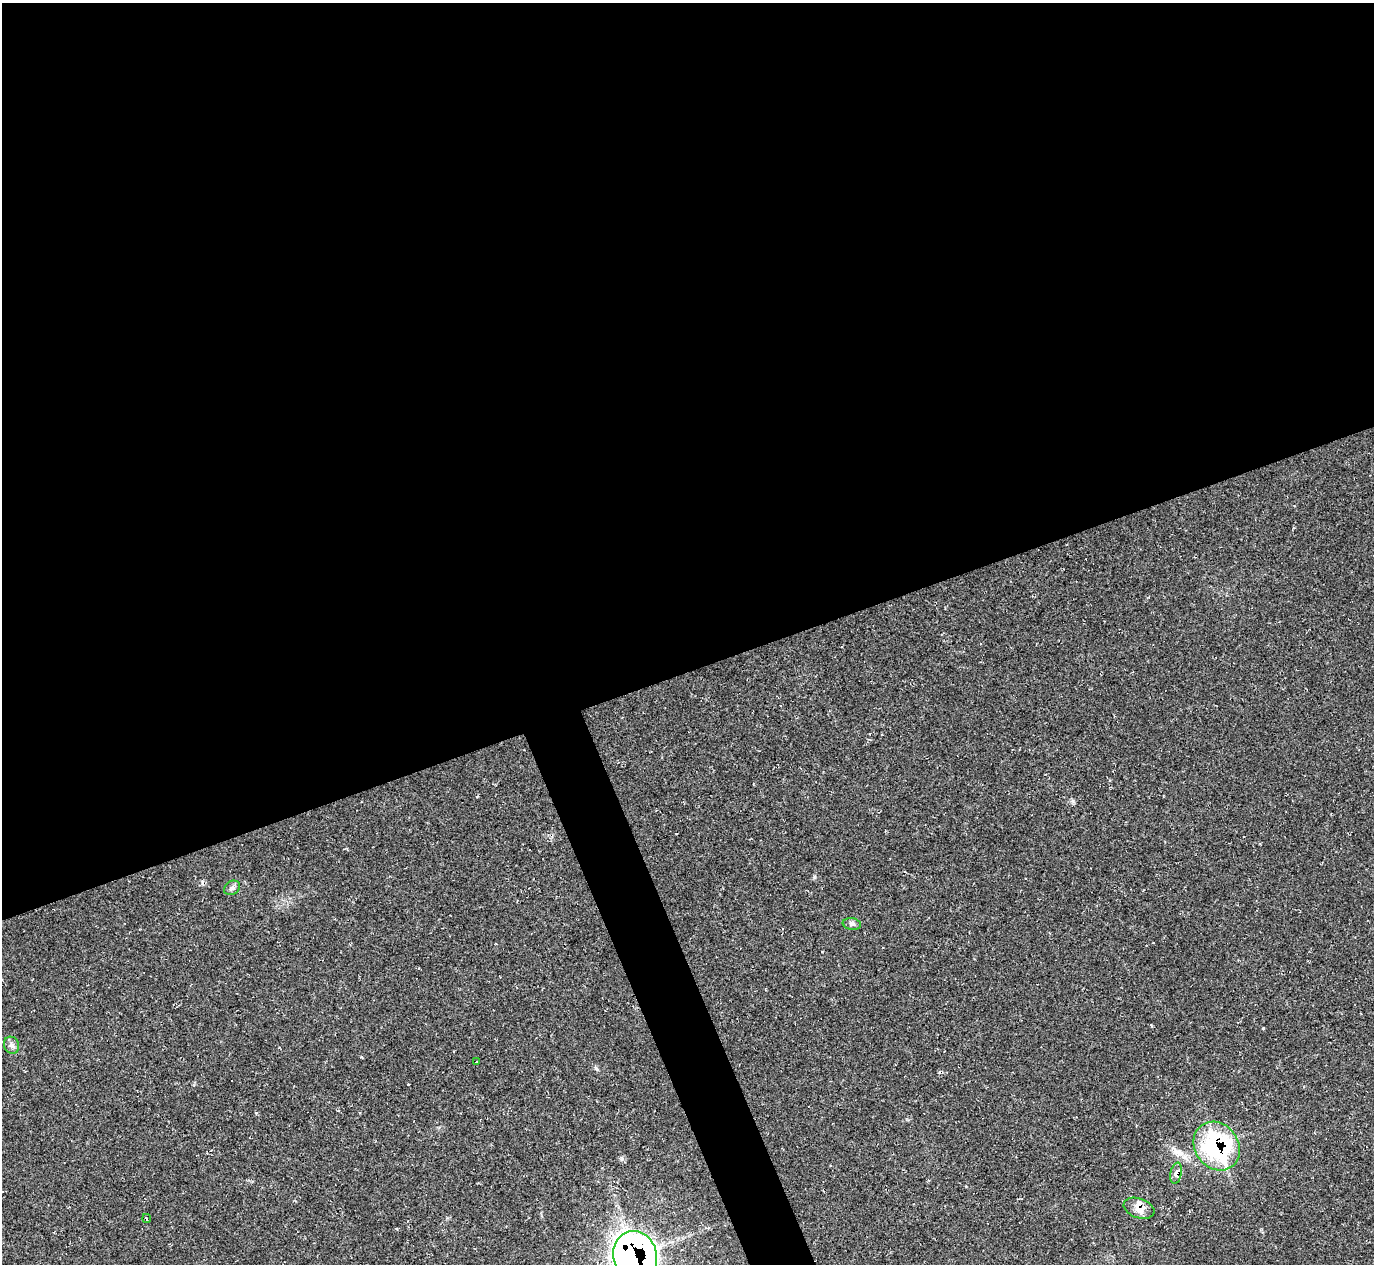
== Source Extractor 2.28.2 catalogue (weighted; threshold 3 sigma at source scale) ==
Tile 2 of 4 x 4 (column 2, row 1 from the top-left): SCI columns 1378-2749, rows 4066-5327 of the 5492 x 5478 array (HDU 1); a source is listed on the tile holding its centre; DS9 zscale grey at full resolution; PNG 1376 x 1266 px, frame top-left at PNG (2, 3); each listed source drawn as its Kron ellipse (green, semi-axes under 4 px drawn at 4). Shown black and unused: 55% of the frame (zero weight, under 2 of 3 exposures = <1% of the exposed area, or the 3 px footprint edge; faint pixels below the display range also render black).
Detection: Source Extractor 2.28.2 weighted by HDU 2 'WHT'; one run over the whole footprint, this tile lists its part. Background 0.0477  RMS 0.0067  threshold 0.0303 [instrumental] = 3 sigma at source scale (4.5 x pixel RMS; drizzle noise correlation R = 1.50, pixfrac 1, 0.05/0.05 arcsec/px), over >= 5 px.
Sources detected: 12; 1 cosmic-ray / hot-pixel residue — neither listed nor drawn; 2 inside a brighter listed object's ellipse — not listed separately; the other 9 listed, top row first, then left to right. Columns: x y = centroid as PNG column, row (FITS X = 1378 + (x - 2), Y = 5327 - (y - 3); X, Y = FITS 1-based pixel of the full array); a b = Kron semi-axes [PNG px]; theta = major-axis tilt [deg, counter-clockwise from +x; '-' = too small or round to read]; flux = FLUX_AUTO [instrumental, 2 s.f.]
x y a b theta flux
232 888 8 6 32 1.9
852 924 9 5 -9 1.8
11 1045 9 7 -63 2.3
476 1062 3 2 - 0.63
1217 1146 26 22 -53 95
1176 1173 10 5 79 3.3
1139 1208 16 9 -19 7
146 1219 5 2 - 0.68
635 1256 25 22 -76 380
Overlapping masked pixels (flux is a lower limit): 4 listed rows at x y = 1217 1146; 1176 1173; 1139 1208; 635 1256
Isophote crosses this tile's border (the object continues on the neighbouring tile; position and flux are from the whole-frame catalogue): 1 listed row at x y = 635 1256